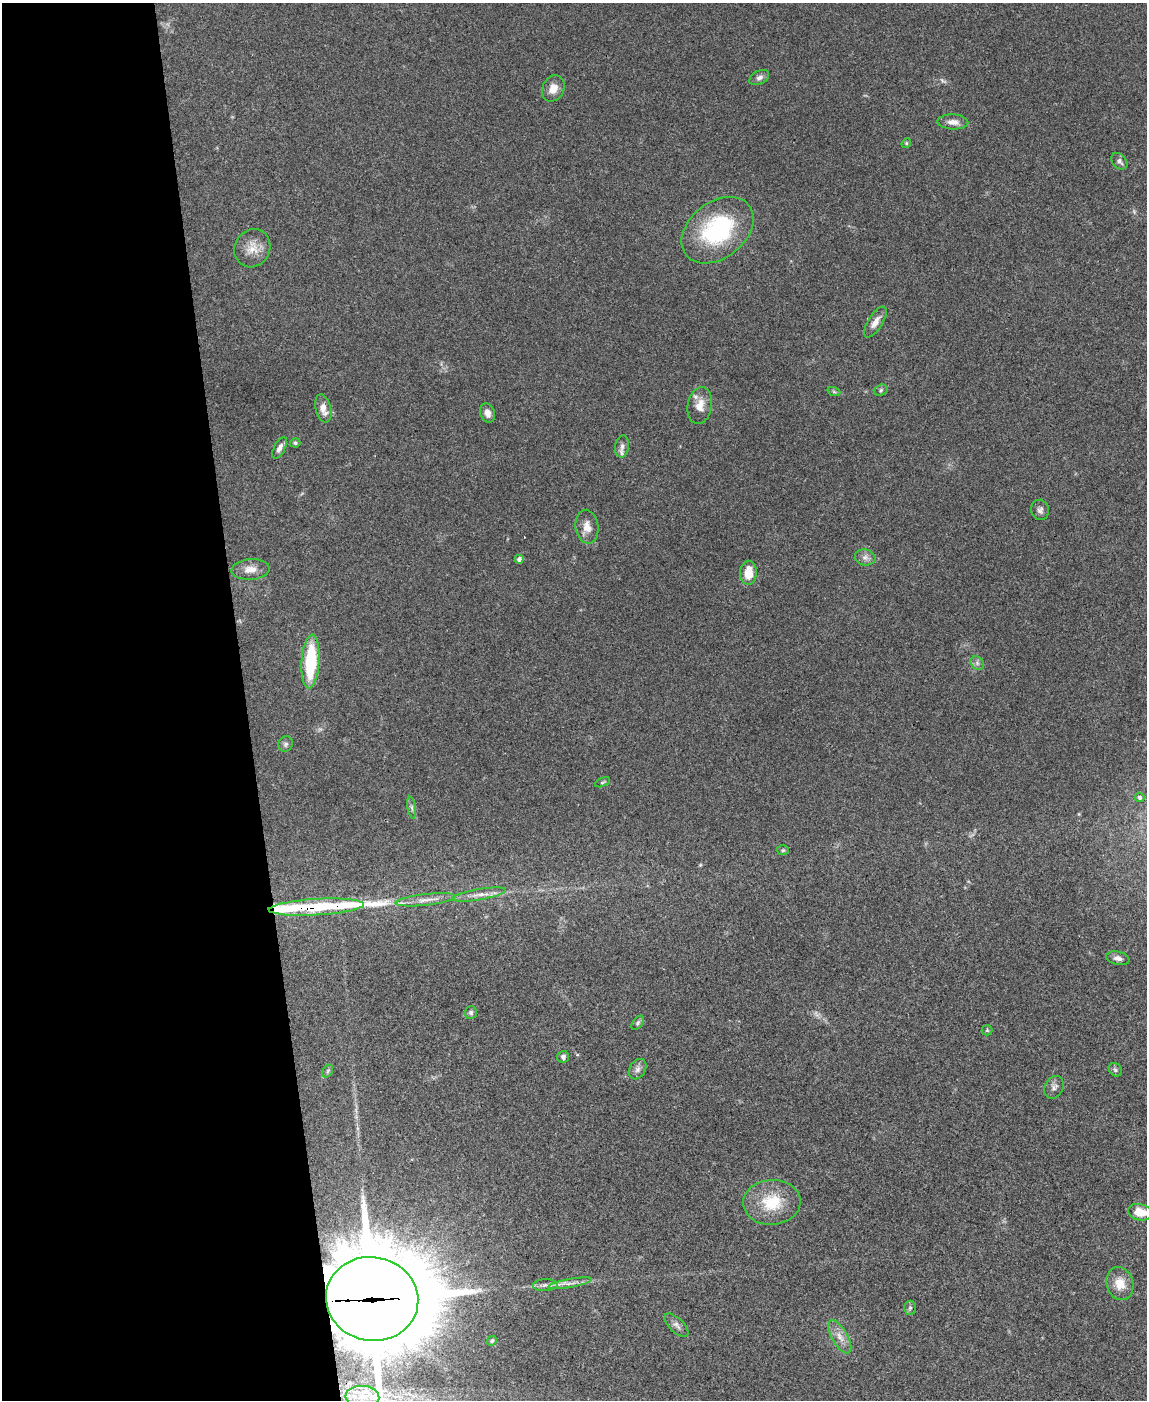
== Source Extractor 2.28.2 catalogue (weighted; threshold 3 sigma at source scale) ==
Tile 5 of 4 x 3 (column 1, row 2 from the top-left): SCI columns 3-1147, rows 1635-3032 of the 4582 x 4561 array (HDU 1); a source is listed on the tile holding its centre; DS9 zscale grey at full resolution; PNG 1149 x 1402 px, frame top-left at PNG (2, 3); each listed source drawn as its Kron ellipse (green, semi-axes under 4 px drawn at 4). Shown black and unused: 21% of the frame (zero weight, under 3 of 4 exposures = <1% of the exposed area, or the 3 px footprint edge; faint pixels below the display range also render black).
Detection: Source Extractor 2.28.2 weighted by HDU 2 'WHT'; one run over the whole footprint, this tile lists its part. Background 0.0661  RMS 0.0051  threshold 0.0232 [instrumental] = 3 sigma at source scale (4.5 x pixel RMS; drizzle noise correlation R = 1.50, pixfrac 1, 0.05/0.05 arcsec/px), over >= 5 px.
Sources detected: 56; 1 inside a brighter object's white glare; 1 long thin detection or spike segment (spike, bleed or trail) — neither listed nor drawn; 2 inside a brighter listed object's ellipse — not listed separately; the other 52 listed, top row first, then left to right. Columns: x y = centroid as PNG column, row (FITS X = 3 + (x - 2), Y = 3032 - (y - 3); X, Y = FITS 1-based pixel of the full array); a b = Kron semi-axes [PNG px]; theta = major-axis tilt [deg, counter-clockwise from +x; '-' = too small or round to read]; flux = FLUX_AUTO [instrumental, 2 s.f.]
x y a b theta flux
759 78 10 6 27 2
553 88 14 10 63 5.3
953 122 15 7 -3 3.9
906 143 5 4 - 0.63
1119 161 9 6 -47 2.1
718 230 40 28 39 56
252 248 19 17 60 7.6
875 322 18 7 57 4.3
881 390 7 5 18 1
834 392 6 4 -19 0.83
700 406 18 12 80 6.3
323 408 14 7 -76 4.8
487 413 10 7 -72 2.9
295 443 5 4 - 0.88
622 446 11 7 82 2.3
280 448 12 5 62 2.4
1040 510 10 9 - 2.1
587 527 17 11 -81 5
865 557 10 8 -9 2.3
519 559 4 4 - 1.7
250 569 19 10 4 5.5
748 573 12 8 87 8.6
311 661 27 9 86 34
977 663 7 6 - 1.5
286 744 8 7 - 1.3
602 782 8 4 22 0.81
1140 797 5 4 - 1.1
412 808 11 4 -81 1.4
783 850 6 5 - 0.85
479 895 27 5 9 4.8
425 900 30 5 7 5.2
316 907 48 8 3 37
1118 958 12 6 -12 2.6
471 1012 6 6 - 1.2
638 1023 8 5 54 1
987 1030 5 5 - 0.69
563 1057 6 6 - 1.7
638 1069 11 8 59 2.4
1115 1070 7 6 - 1.1
328 1071 7 5 59 0.87
1054 1087 12 9 62 2.5
772 1202 29 22 3 20
1140 1212 12 8 -13 10
570 1283 22 4 10 3.1
1120 1284 16 13 -72 8.1
545 1285 12 6 3 2.3
372 1299 46 42 -12 7800
910 1308 7 6 - 1.2
676 1325 15 7 -43 2.2
840 1337 18 7 -60 4.8
492 1341 5 4 - 0.63
362 1397 17 11 -4 8.2
Overlapping masked pixels (flux is a lower limit): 2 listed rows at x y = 316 907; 372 1299
Isophote crosses this tile's border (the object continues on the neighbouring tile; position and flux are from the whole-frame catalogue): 3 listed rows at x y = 1140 1212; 372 1299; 362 1397